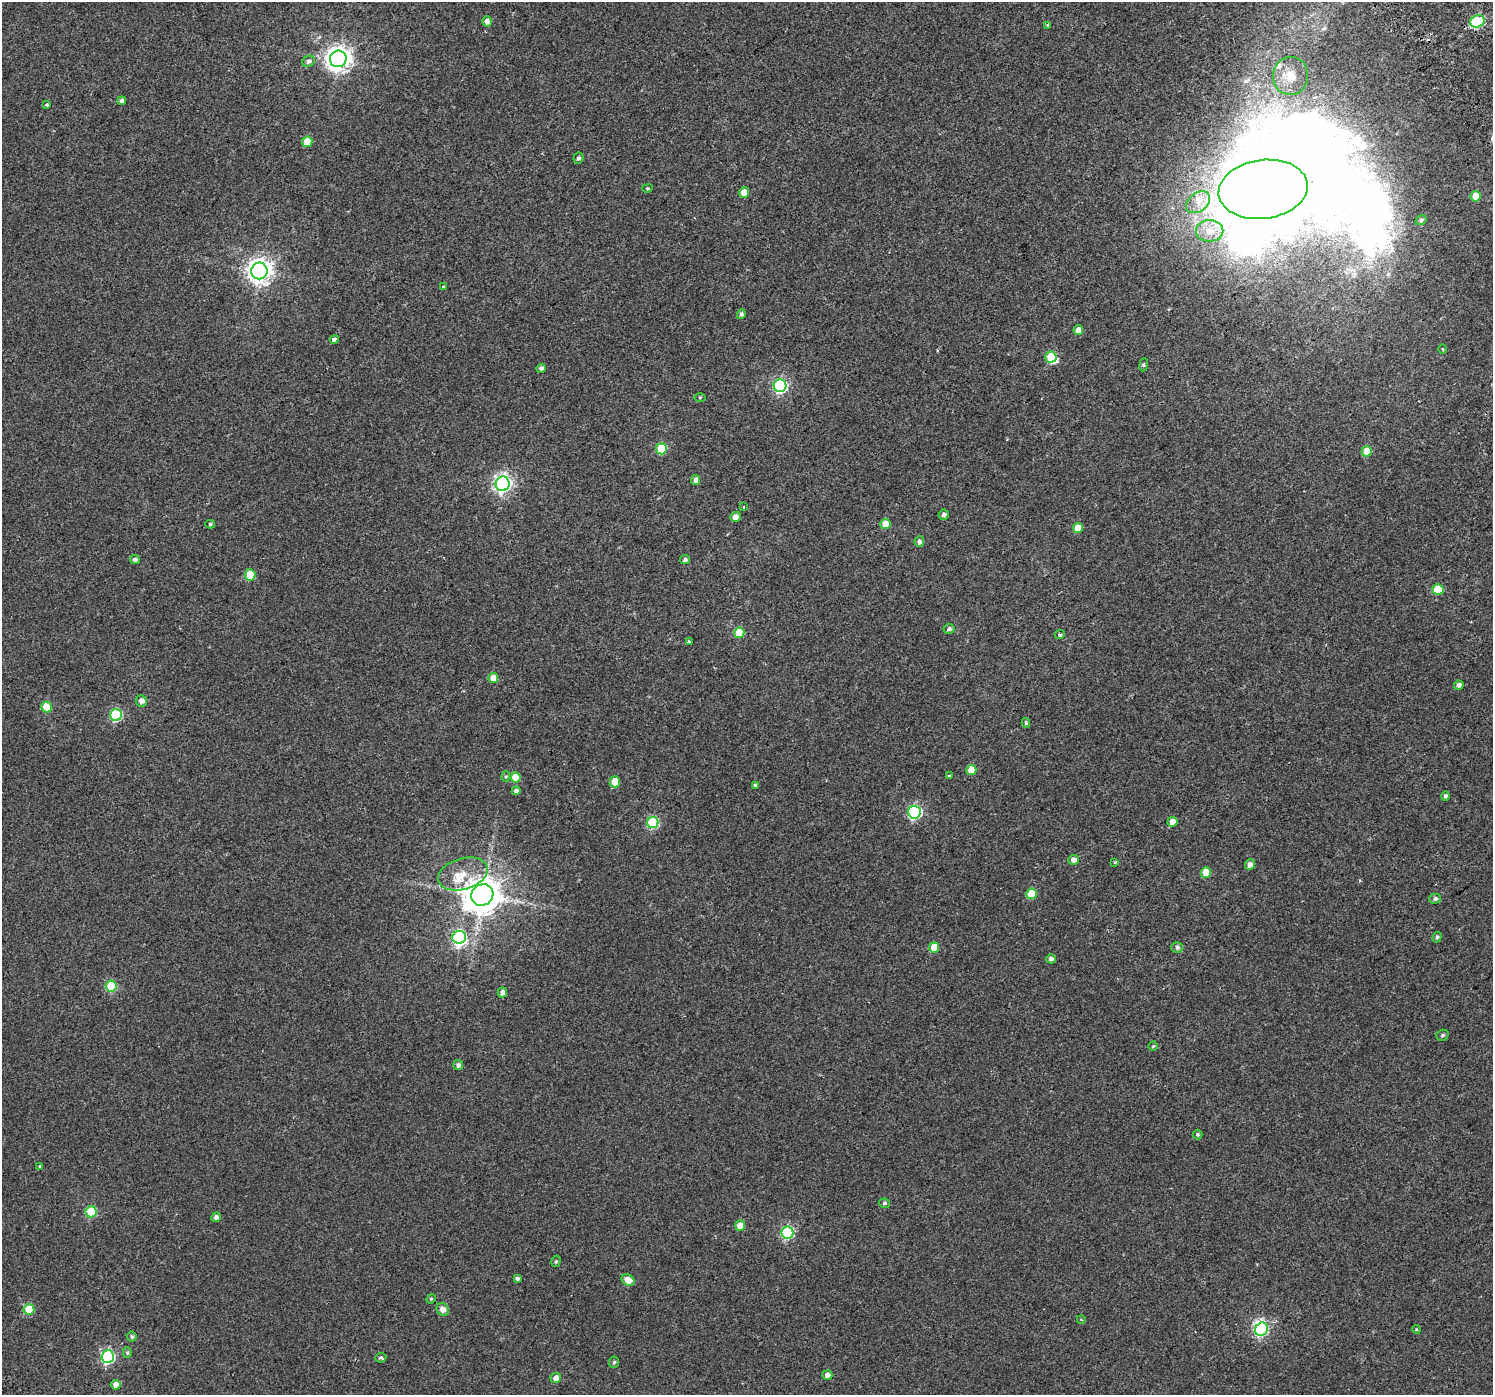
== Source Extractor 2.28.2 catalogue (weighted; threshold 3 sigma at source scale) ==
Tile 10 of 4 x 4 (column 2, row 3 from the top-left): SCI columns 1545-3035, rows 1626-3018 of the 6064 x 5973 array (HDU 1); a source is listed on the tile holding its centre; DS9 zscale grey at full resolution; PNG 1495 x 1397 px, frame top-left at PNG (2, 2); each listed source drawn as its Kron ellipse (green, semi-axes under 4 px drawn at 4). Shown black and unused: <1% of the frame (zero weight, under 2 of 3 exposures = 3% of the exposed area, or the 3 px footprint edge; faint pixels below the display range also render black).
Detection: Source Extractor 2.28.2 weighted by HDU 2 'WHT'; one run over the whole footprint, this tile lists its part. Background 0.00307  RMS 0.0036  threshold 0.016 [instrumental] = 3 sigma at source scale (4.5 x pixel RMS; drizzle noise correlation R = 1.50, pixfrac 1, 0.0396/0.0396 arcsec/px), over >= 5 px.
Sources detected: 120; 11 inside a brighter object's white glare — neither listed nor drawn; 3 inside a brighter listed object's ellipse — not listed separately; the other 106 listed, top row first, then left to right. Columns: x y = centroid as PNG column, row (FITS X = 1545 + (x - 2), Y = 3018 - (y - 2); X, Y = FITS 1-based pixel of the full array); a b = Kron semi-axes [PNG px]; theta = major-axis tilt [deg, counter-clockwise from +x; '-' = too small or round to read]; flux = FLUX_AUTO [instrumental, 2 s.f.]
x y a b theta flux
487 21 5 5 - 2
1477 21 7 6 - 28
1048 25 4 3 - 1
338 59 8 8 - 320
308 61 6 5 - 1.1
1290 76 19 17 85 7.3
122 101 4 4 - 1.2
46 104 3 3 - 1.2
307 142 5 5 - 6.9
578 158 6 5 - 0.95
647 188 5 4 - 0.44
1263 189 45 29 7 820
744 192 5 5 - 5.4
1476 196 5 5 - 5.8
1198 202 13 9 38 3.6
1421 220 6 4 31 0.77
1210 231 13 10 0 5.1
259 271 8 8 - 290
443 287 3 3 - 0.92
741 314 5 4 - 0.91
1078 330 5 4 - 2.8
334 339 4 3 - 14
1443 349 5 3 - 0.36
1051 357 5 5 - 13
1144 365 6 3 82 0.48
541 368 5 4 - 0.89
780 386 6 6 - 62
700 398 5 3 - 0.4
661 449 5 5 - 16
1367 451 5 5 - 6.6
696 480 5 4 - 1.6
503 484 7 7 - 110
743 507 3 3 - 0.66
944 515 5 5 - 1
735 517 5 5 - 2.3
210 524 5 4 - 0.49
885 524 5 5 - 5.4
1078 528 5 5 - 4.7
919 542 5 5 - 1.2
135 560 5 4 - 1.1
685 560 5 4 - 0.81
250 575 5 5 - 9.4
1438 589 5 5 - 9.8
949 629 5 5 - 0.94
739 633 5 5 - 9.7
1060 635 5 3 - 1.1
689 641 3 3 - 1.8
493 678 5 5 - 3.7
1459 685 5 4 - 1.5
141 701 5 5 - 2
47 707 5 5 - 9.5
116 715 6 5 - 28
1026 723 5 4 - 0.63
971 770 5 5 - 5.6
949 775 4 3 - 1.3
506 776 5 4 - 0.44
516 777 5 5 - 6.9
615 782 5 5 - 7.4
755 786 4 4 - 0.67
516 791 4 4 - 1.3
1445 796 5 4 - 0.79
914 812 6 6 - 50
1172 822 5 5 - 3.6
653 823 5 5 - 26
1073 860 5 5 - 1.9
1115 862 3 3 - 0.33
1250 865 5 5 - 1.7
1206 872 5 5 - 6
463 874 25 15 16 7.4
1031 894 5 5 - 9.8
482 895 11 10 - 960
1435 899 6 5 - 0.86
459 937 7 6 - 37
1437 937 5 4 - 0.66
934 947 5 5 - 5.7
1177 947 6 5 - 1.1
1051 959 5 4 - 1.2
111 986 5 5 - 19
502 993 5 4 - 1.9
1442 1035 6 5 - 0.7
1153 1046 4 4 - 0.45
458 1065 5 5 - 1.2
1197 1135 5 5 - 0.56
39 1166 3 3 - 0.5
884 1203 5 4 - 0.61
91 1212 5 5 - 21
216 1217 5 4 - 1.3
740 1226 5 5 - 4.4
787 1232 6 6 - 40
556 1261 6 4 73 0.51
517 1278 4 4 - 0.95
628 1280 7 5 -32 3.6
431 1299 5 4 - 0.42
29 1309 5 5 - 14
443 1309 7 5 -59 2.4
1081 1319 4 3 - 0.29
1261 1329 7 6 - 43
1416 1329 4 3 - 0.32
132 1336 5 5 - 0.6
127 1353 5 4 - 0.52
108 1357 6 6 - 48
381 1358 5 5 - 0.63
614 1362 6 5 - 0.58
827 1375 5 5 - 1.4
556 1378 5 5 - 2.4
116 1385 5 5 - 2.6